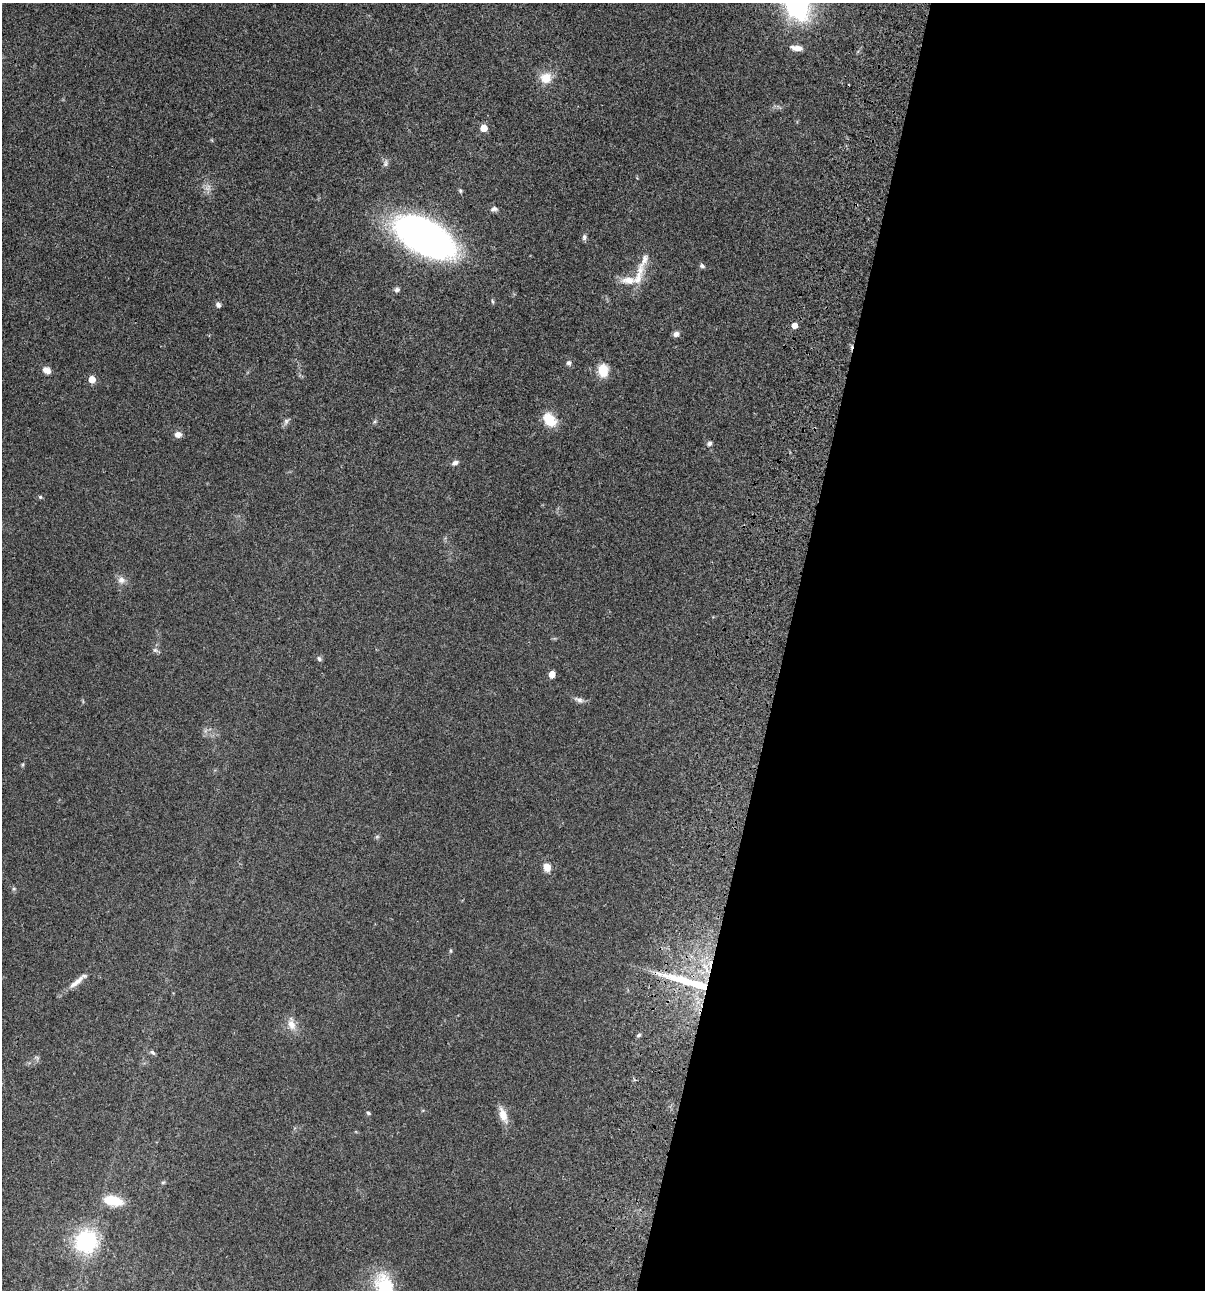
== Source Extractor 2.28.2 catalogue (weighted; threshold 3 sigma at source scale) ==
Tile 12 of 4 x 4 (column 4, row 3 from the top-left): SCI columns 3843-5045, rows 1408-2695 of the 5403 x 5389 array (HDU 1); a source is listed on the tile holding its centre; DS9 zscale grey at full resolution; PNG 1207 x 1292 px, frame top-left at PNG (2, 3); no overlay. Shown black and unused: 35% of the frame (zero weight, under 3 of 4 exposures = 9% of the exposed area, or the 3 px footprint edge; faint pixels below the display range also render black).
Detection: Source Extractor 2.28.2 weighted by HDU 2 'WHT'; one run over the whole footprint, this tile lists its part. Background 0.0471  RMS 0.0055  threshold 0.0247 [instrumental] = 3 sigma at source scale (4.5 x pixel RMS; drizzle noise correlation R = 1.50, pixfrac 1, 0.05/0.05 arcsec/px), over >= 5 px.
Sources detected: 50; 1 too faint to see at this stretch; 1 cosmic-ray / hot-pixel residue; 1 long thin detection or spike segment (spike, bleed or trail) — not listed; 3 inside a brighter listed object's ellipse — not listed separately; the other 44 listed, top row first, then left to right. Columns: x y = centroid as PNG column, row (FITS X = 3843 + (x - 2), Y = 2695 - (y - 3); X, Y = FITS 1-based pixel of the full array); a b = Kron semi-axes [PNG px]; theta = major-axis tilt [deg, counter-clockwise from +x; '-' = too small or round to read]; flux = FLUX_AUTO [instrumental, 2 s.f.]
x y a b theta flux
797 4 60 35 -83 69
546 78 13 12 - 7.9
484 128 5 5 - 9.6
386 163 10 7 79 1.7
460 191 6 4 -70 0.77
494 209 10 6 13 1.6
425 237 45 22 -30 330
584 237 8 5 81 1.3
702 266 6 5 - 1.2
639 275 37 10 76 9.1
397 290 7 6 - 1.4
218 305 7 5 -58 1.5
794 325 4 4 - 5
676 334 7 6 - 1.9
569 363 7 6 - 1.3
47 370 9 7 -28 3.4
603 370 13 10 -86 10
92 379 5 4 - 8.9
549 420 17 12 -46 11
286 421 11 6 62 1.5
375 421 6 3 20 0.7
178 434 8 7 - 2.8
709 443 7 6 - 1.3
455 463 8 5 27 2
40 497 5 4 - 0.84
121 580 11 9 -9 3
155 650 6 6 - 1.3
319 659 7 6 - 1.2
552 674 5 4 - 7.2
579 700 15 6 -22 2.1
23 764 7 3 71 0.62
547 867 9 8 - 4.6
14 889 6 4 -18 0.72
450 951 6 4 -90 0.6
76 982 26 7 39 5.2
291 1024 20 10 -75 5
639 1035 7 4 27 0.89
153 1052 8 5 -40 1.1
37 1057 9 3 -21 0.67
368 1113 5 4 - 0.79
503 1115 17 8 -71 6.5
163 1182 6 4 1 0.65
113 1201 20 10 -13 14
85 1241 24 22 69 43
Isophote crosses this tile's border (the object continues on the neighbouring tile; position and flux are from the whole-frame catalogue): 1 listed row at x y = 797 4